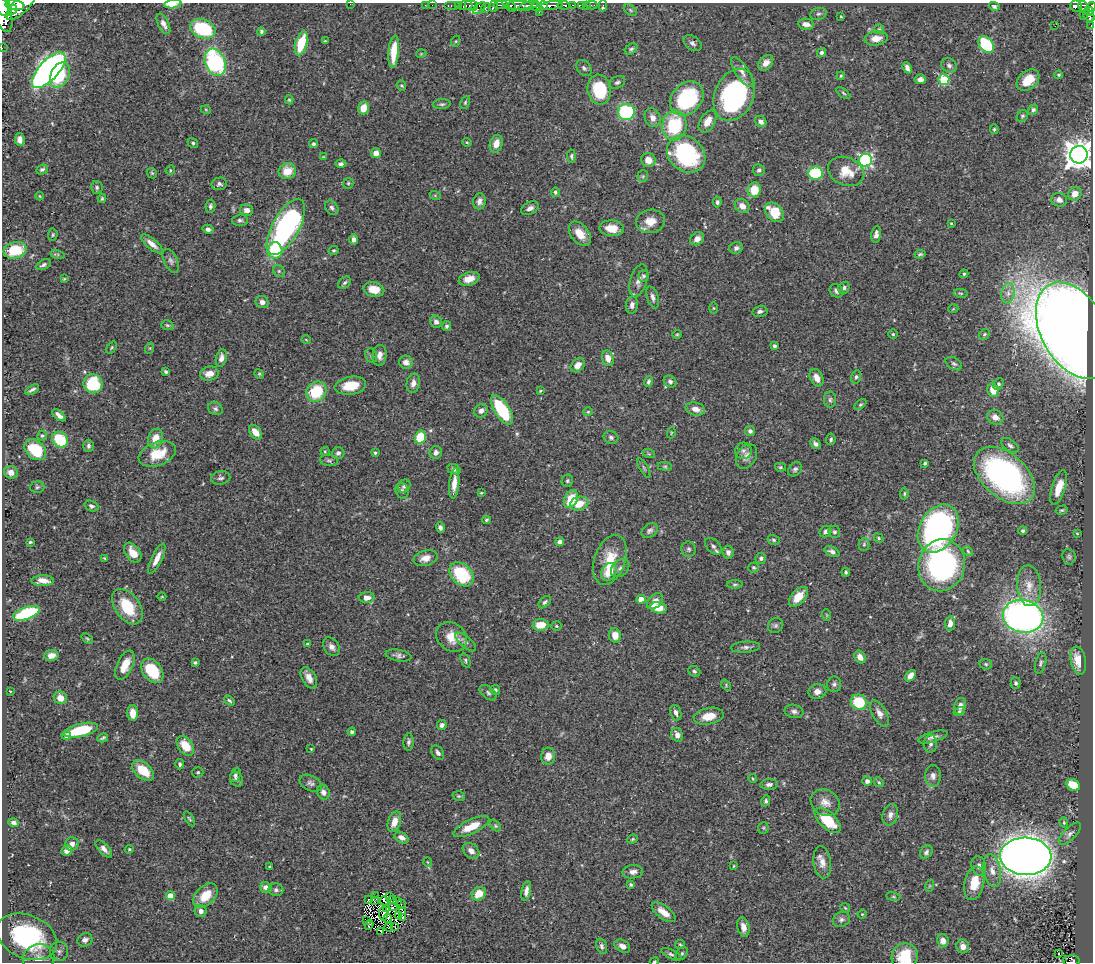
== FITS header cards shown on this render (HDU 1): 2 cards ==
NAXIS1  =                 1091
NAXIS2  =                  960

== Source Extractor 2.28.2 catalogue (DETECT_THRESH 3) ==
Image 1091 x 960 px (HDU 1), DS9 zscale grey, 1 PNG px = 1 image px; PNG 1095 x 964 px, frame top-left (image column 1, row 960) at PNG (2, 3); each listed source drawn as its Kron ellipse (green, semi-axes under 4 px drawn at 4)
Background 0.51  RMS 0.025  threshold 0.0761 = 3 sigma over >= 5 px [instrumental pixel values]
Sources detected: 449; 5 with non-positive FLUX_AUTO (blend fragments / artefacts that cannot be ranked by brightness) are neither listed nor drawn; the other 444 listed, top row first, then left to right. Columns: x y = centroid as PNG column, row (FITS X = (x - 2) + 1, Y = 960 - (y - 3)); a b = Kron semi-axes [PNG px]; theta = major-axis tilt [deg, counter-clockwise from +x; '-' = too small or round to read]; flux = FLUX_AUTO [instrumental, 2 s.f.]
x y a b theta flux
173 4 9 4 9 25
350 4 2 2 - 52
15 5 9 5 -6 890
21 5 19 7 45 1300
425 5 2 2 - 6.3
432 5 2 2 - 2
458 5 3 3 - 47
465 5 7 4 12 140
501 5 7 2 0 120
509 5 8 4 -42 190
519 5 13 3 2 240
552 5 11 3 6 470
564 5 6 3 -7 140
572 5 3 2 - 32
581 5 3 2 - 13
586 5 2 2 - 5.9
592 5 5 2 - 8.4
452 6 8 3 0 100
471 6 7 5 -16 250
493 6 5 4 - 170
528 6 10 4 18 490
536 6 5 3 - 330
544 6 4 3 - 250
603 6 5 3 - 5.5
994 6 5 4 - 3.4
1076 6 6 5 - 120
3 7 10 7 -50 860
1084 7 7 4 -53 130
1091 7 5 4 - 140
479 8 8 4 43 100
486 8 5 4 - 96
13 10 5 4 - 370
630 10 7 4 -37 2.8
1089 11 5 4 - 120
539 12 2 2 - 13
3 14 19 8 -74 1100
818 14 8 6 15 4.7
1083 15 2 2 - 7.4
1089 15 7 4 -52 180
841 16 4 3 - 1.5
163 24 11 5 -63 9.6
806 24 8 5 -9 9.8
1091 25 3 2 - 10
1055 26 2 2 - 1.5
203 29 13 9 -21 120
879 29 5 5 - 2.4
261 31 4 4 - 2.8
876 38 11 7 8 18
325 41 3 3 - 1.7
456 41 5 3 - 1.6
301 43 12 5 73 66
692 43 10 6 -37 5.9
986 44 9 6 -50 130
2 48 2 2 - 4.7
631 49 7 5 36 3.9
394 52 16 5 85 38
821 52 5 4 - 4.3
421 54 5 3 - 1.4
215 62 14 10 -68 220
766 63 9 6 49 13
949 65 8 6 -33 5.8
584 68 9 6 -47 5.5
907 68 6 4 -67 7.1
49 70 22 10 48 1100
742 72 17 6 -57 12
60 75 13 9 64 62
1059 75 4 3 - 2.1
841 76 4 3 - 2.3
920 79 6 5 - 7.7
944 80 5 5 - 120
1028 80 13 9 41 30
617 82 8 6 25 4.7
401 86 5 5 - 2.3
599 90 15 11 -81 88
843 93 8 4 -36 2.8
734 95 27 19 65 310
687 98 19 15 46 160
289 100 4 4 - 2.1
465 102 7 4 65 2.6
442 104 9 5 4 3.8
364 108 6 5 - 23
206 110 5 3 - 1.5
1033 110 5 4 - 4.2
626 112 8 8 - 160
1022 116 6 5 - 3
653 118 10 7 -65 11
708 121 12 7 58 20
761 122 6 5 - 6.9
674 125 15 12 81 120
994 129 5 4 - 2.4
20 139 6 4 -80 9.7
467 142 4 4 - 1.9
193 143 5 5 - 3
314 144 4 4 - 3.2
496 144 9 6 73 13
376 153 5 5 - 12
686 154 21 17 -40 200
1079 155 9 8 - 2500
571 156 7 3 -85 3
323 157 3 2 - 1.2
648 160 7 7 - 17
865 160 6 6 - 330
341 164 5 4 - 4.5
42 169 6 4 24 3.7
170 170 5 4 - 2
759 170 6 6 - 4.4
287 171 9 8 - 28
846 171 19 14 -22 33
152 173 6 4 -44 2.3
815 173 7 6 - 83
643 176 6 5 - 2.9
348 183 6 5 - 2.7
219 184 8 6 11 4.5
97 187 6 5 - 3.6
754 190 7 6 - 38
555 192 5 4 - 3.5
1075 194 7 6 - 17
435 195 6 3 -20 1.9
40 196 4 3 - 1.5
102 198 4 3 - 2.5
1059 200 8 7 - 9.7
479 201 8 6 84 8.1
717 202 5 4 - 3.9
210 206 7 5 79 3.8
742 206 8 6 -38 12
332 208 8 6 -53 5.2
530 208 9 6 26 7.2
246 210 7 5 -11 9.4
774 212 11 8 -46 43
240 220 8 6 4 4.4
650 221 14 11 9 23
951 223 3 3 - 1.5
286 227 31 13 61 390
612 228 12 8 -4 24
208 229 5 4 - 6.3
580 234 14 9 -52 25
876 234 8 4 82 8
53 235 6 4 86 2.5
353 239 5 4 - 6.9
697 239 7 6 - 7.8
152 244 13 5 -41 13
736 248 7 5 22 4.8
15 250 12 8 14 61
275 250 8 7 - 81
334 250 5 4 - 2.5
58 254 7 4 -18 2.7
920 254 6 3 8 2.6
171 261 13 6 -64 5.8
43 265 8 4 26 4.5
279 271 6 5 - 3.5
964 274 4 4 - 1.9
644 276 6 5 - 3.3
64 279 4 3 - 1.6
469 279 11 6 18 19
638 281 17 8 74 12
345 283 7 5 39 3.8
844 288 6 5 - 4.4
374 289 10 7 -12 25
837 291 7 6 - 6.4
961 293 7 3 -9 1.8
1008 293 10 6 81 10
653 297 11 5 -72 7
262 302 6 6 - 8.5
632 305 8 6 82 7.6
714 308 5 3 - 1.6
953 309 5 3 - 1.3
760 311 7 5 13 5.6
436 322 6 5 - 6
167 325 6 4 -16 2.6
447 326 5 4 - 3.1
1074 331 52 32 -61 6000
677 334 4 4 - 1.9
893 334 5 5 - 2.4
984 334 6 5 - 2.5
306 340 5 3 - 1.3
775 346 4 4 - 4
111 347 7 4 53 2.3
150 348 6 3 71 1.8
380 355 10 7 82 11
371 356 7 5 -71 4
221 358 9 5 78 9.3
608 358 8 5 -72 15
406 362 7 6 - 9.1
954 364 9 5 -31 4.2
578 365 8 6 46 12
166 372 4 3 - 3.1
209 374 9 7 9 15
259 374 5 4 - 1.9
856 377 7 5 72 3.9
817 378 9 6 -62 14
648 381 5 4 - 3.7
670 381 7 5 -40 5.6
413 383 10 6 78 11
93 384 9 9 - 96
998 384 6 4 50 3.4
350 386 16 9 9 35
32 390 7 3 31 4.8
993 390 7 5 -75 25
540 391 4 2 - 1.6
316 392 11 9 47 69
830 400 8 6 89 4.5
860 404 7 4 40 2.6
215 409 7 6 - 4.1
695 409 10 6 -15 12
502 410 17 7 -57 110
481 411 7 6 - 7.6
588 412 4 4 - 1.9
59 415 8 4 -39 8.7
995 417 8 7 - 13
750 431 5 5 - 5.2
255 432 8 5 -53 19
671 433 5 3 - 1.6
42 436 5 5 - 2.7
420 437 6 5 - 80
611 437 7 6 - 4.4
155 439 10 7 72 24
831 439 6 4 82 3.2
60 440 8 7 - 71
816 444 6 4 -47 5.6
1010 445 10 5 -38 5.6
88 446 6 5 - 4.3
35 450 12 8 -42 62
325 451 4 4 - 1.9
743 451 8 8 - 6.3
436 452 6 6 - 6.4
338 453 6 6 - 5.2
375 453 3 3 - 2.6
157 454 19 11 21 44
649 454 6 4 -18 2.3
746 456 13 9 59 12
329 460 9 5 -9 3.9
925 463 4 3 - 2.5
665 466 7 3 -8 2.4
780 467 5 4 - 2.5
644 468 11 3 -61 3
454 469 7 5 -22 5.6
795 469 8 6 46 4.5
11 472 7 6 - 12
1004 475 35 22 -41 460
221 478 10 7 8 5.2
567 481 6 5 - 3.2
454 483 15 5 84 16
404 486 7 5 46 4
37 487 7 6 - 3
1059 487 18 6 72 26
402 491 8 6 -72 4.3
481 493 4 3 - 1.8
904 494 6 4 88 2.6
571 499 9 6 63 39
579 504 9 7 14 27
91 506 7 5 -21 4.4
1062 510 6 4 14 2.7
486 520 4 3 - 2.4
440 528 5 4 - 5.2
938 529 26 18 60 490
650 531 9 6 36 4.9
1023 531 4 4 - 3.5
825 532 6 5 - 6.7
834 532 6 5 - 4
1077 533 4 4 - 1.4
879 538 5 4 - 1.9
774 540 6 5 - 3.2
30 542 4 3 - 2.2
560 542 4 4 - 6.8
864 544 6 5 - 3.4
713 546 10 6 -46 5.8
689 549 8 7 - 3.9
968 551 5 4 - 2.2
728 552 6 5 - 5.5
832 552 8 4 -28 5.9
133 553 11 7 -54 19
1069 557 8 6 -82 4
105 558 4 3 - 1.9
426 558 12 7 16 14
761 558 5 5 - 3.9
157 559 16 5 64 18
610 560 26 15 70 48
942 565 26 23 76 360
754 567 5 5 - 2.5
620 568 10 7 43 7.9
609 572 9 7 61 36
846 572 4 3 - 3
461 574 14 10 -45 99
43 581 11 5 0 15
735 584 8 4 1 3.1
1029 586 20 12 -86 27
162 597 4 3 - 1.3
798 597 12 6 48 28
367 598 8 5 2 12
641 599 4 4 - 28
655 601 9 6 46 19
545 602 7 4 46 3.9
127 607 20 12 -55 61
658 608 8 5 -13 30
26 613 14 6 20 150
827 615 6 3 -71 1.6
1023 616 20 16 -12 890
950 623 7 5 82 11
541 625 8 5 5 27
776 625 8 7 - 4.6
556 626 5 4 - 2.4
615 635 7 6 - 21
452 637 16 13 -38 28
87 639 6 4 -39 2.5
466 642 13 5 -40 6.1
307 644 3 3 - 2.5
331 647 10 7 -55 8.8
746 647 14 5 4 6.5
51 655 7 5 10 13
399 656 13 5 -10 6.3
860 657 7 5 -61 11
465 660 7 4 -70 3.2
1078 661 14 7 -79 29
195 662 4 3 - 2.9
1041 663 11 5 76 4.2
986 664 6 5 - 3
125 665 16 8 65 30
152 671 14 9 -53 70
694 671 6 5 - 3.7
910 676 6 4 50 14
309 678 11 7 -60 12
1016 683 5 5 - 3.7
834 684 8 7 - 5
726 685 6 4 -49 1.9
495 690 5 4 - 4.1
10 691 3 2 - 1.1
817 692 9 7 5 10
488 693 10 6 -40 4.8
61 698 6 6 - 17
229 700 6 4 -35 3.2
859 702 8 7 - 76
960 706 8 6 77 11
794 711 9 6 -13 5.8
959 712 6 4 28 2.7
133 713 8 5 -89 16
676 713 8 5 -71 7.5
879 713 14 7 -61 11
709 716 15 8 11 25
442 725 5 5 - 5.8
81 730 17 6 13 70
352 732 4 4 - 3.9
66 735 5 4 - 10
677 735 7 5 -64 10
933 737 15 5 17 7.3
103 738 5 3 - 2.9
409 742 9 5 85 4.7
930 744 9 7 85 6.6
185 746 11 7 -55 34
311 749 3 3 - 1.6
438 753 8 5 -56 6.1
548 756 8 7 - 15
180 764 5 4 - 3.5
143 771 13 7 -41 43
198 772 6 5 - 2.8
235 775 7 5 67 4.2
933 776 11 8 89 8.9
236 779 8 6 -60 5
753 779 4 3 - 1.6
867 781 5 4 - 6.1
879 782 5 4 - 2.6
311 783 12 7 -26 6.5
769 784 9 5 5 5.5
1073 785 7 5 -31 49
323 792 8 6 -63 8.8
459 796 6 4 -19 2.7
766 801 5 4 - 3.6
825 803 15 12 -31 17
890 815 11 7 73 10
189 819 8 3 -59 2.7
828 820 16 8 -44 58
394 822 10 6 72 18
1064 822 5 4 - 2
14 823 5 4 - 4.2
495 826 6 4 -41 2.6
471 827 19 7 25 35
763 828 6 5 - 2.5
1070 834 14 6 45 7
402 838 8 5 -30 9
632 839 5 4 - 2.1
72 844 7 6 - 8.6
104 849 11 5 -47 8
129 849 5 4 - 2.1
67 850 6 4 48 10
471 851 9 7 -40 11
926 852 7 5 51 4.4
1026 856 26 18 -2 3000
427 862 5 3 - 1.3
822 862 16 8 -82 15
734 866 3 3 - 1.5
979 866 10 7 -75 8.1
269 867 4 4 - 1.6
992 870 16 8 -79 16
633 872 10 6 4 9.3
974 883 17 9 78 37
631 885 4 3 - 2.9
929 886 6 3 71 1.9
266 887 6 5 - 9.7
276 890 7 6 - 4.7
526 891 10 4 80 9.6
479 894 7 6 - 29
170 896 4 4 - 33
205 896 14 9 46 36
375 896 2 2 - 0.78
389 897 3 2 - 0.64
893 897 7 3 -9 2.2
368 899 2 2 - 1.1
392 899 3 2 - 1.6
374 901 4 3 - 0.65
384 901 4 3 - 2.1
398 901 3 2 - 0.4
401 903 2 2 - 0.72
393 907 4 3 - 0.93
845 908 5 4 - 2.1
386 909 2 2 - 1.3
201 911 6 6 - 8.6
403 912 4 3 - 3.5
664 912 14 6 -37 19
383 914 7 3 -87 1.3
862 914 5 4 - 1.5
399 915 3 2 - 0.47
388 918 4 2 - 3.3
402 918 3 3 - 4
841 919 9 7 29 6.1
367 920 2 2 - 0.92
369 925 5 2 - 2.4
389 927 4 2 - 0.71
395 927 3 2 - 2.2
743 927 10 6 -77 11
381 932 3 3 - 320
27 937 31 21 -23 270
85 940 8 6 26 7.4
943 941 7 5 -78 9.5
680 944 5 4 - 2.1
602 946 8 5 -72 5.1
622 946 8 6 -31 11
963 946 7 6 - 11
59 951 9 9 - 7.5
1059 953 3 2 - 2.6
671 954 11 4 -24 4.4
682 954 7 5 51 3.3
905 957 13 13 - 54
38 958 16 13 11 19
654 961 4 3 - 1.6
1072 961 8 5 -2 89
At the frame edge (FLAGS 8, measured only in part): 10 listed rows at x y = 173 4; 350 4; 3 7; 1091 7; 3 14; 1091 25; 2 48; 905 957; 654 961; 1072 961
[5 non-positive-flux detections neither listed nor drawn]